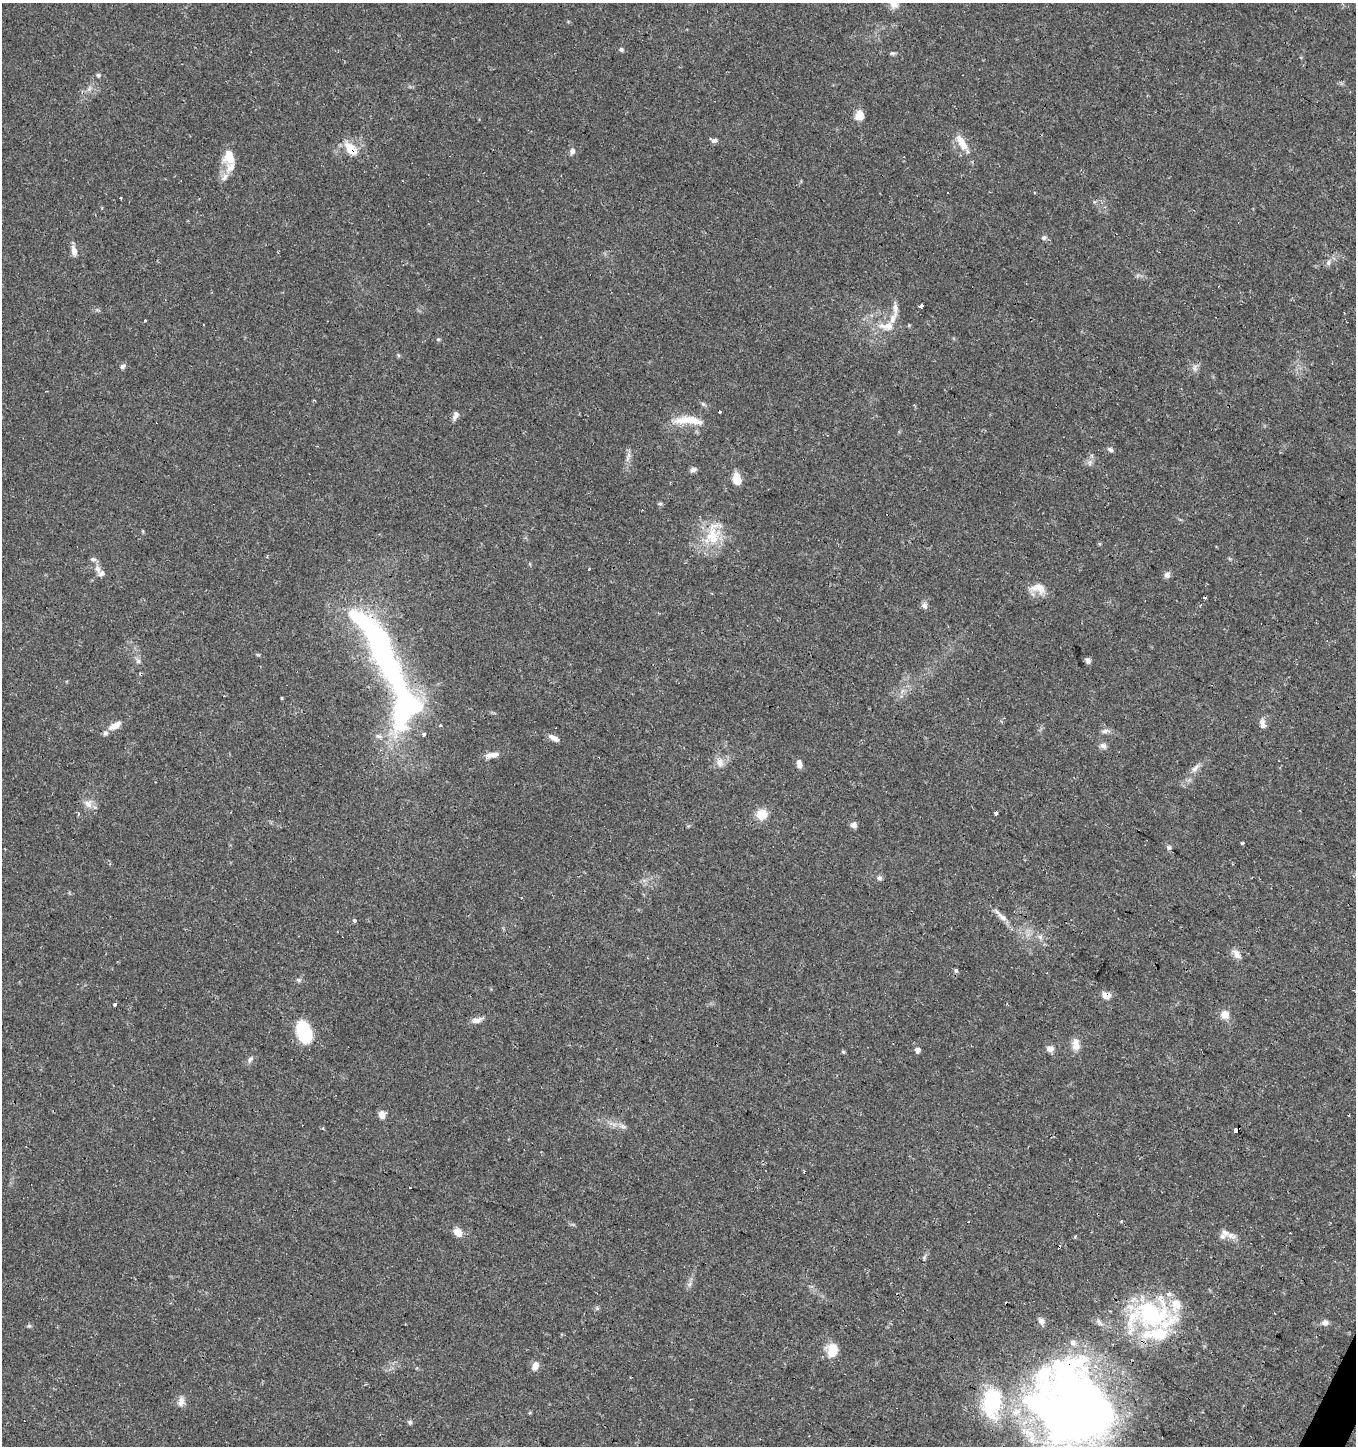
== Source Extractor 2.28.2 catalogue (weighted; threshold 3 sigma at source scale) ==
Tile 6 of 4 x 4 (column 2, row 2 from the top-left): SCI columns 1615-2968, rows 2887-4330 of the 5870 x 5777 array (HDU 1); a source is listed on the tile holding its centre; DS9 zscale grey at full resolution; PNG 1358 x 1448 px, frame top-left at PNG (2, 3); no overlay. Shown black and unused: <1% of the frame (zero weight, under 2 of 3 exposures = <1% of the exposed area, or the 3 px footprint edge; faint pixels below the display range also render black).
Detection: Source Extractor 2.28.2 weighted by HDU 2 'WHT'; one run over the whole footprint, this tile lists its part. Background 0.0673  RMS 0.0052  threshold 0.0236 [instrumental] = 3 sigma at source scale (4.5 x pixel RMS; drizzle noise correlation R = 1.50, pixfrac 1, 0.0396/0.0396 arcsec/px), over >= 5 px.
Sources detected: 122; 11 cosmic-ray / hot-pixel residue — not listed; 17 inside a brighter listed object's ellipse — not listed separately; the other 94 listed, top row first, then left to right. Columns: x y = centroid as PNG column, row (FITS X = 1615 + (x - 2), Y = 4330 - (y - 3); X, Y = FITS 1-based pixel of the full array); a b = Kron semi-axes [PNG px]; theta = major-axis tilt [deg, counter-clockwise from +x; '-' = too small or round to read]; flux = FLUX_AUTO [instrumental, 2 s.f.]
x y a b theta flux
621 49 6 5 - 1
892 53 8 4 8 0.88
98 75 5 5 - 0.96
89 89 7 5 46 1.4
859 115 13 11 83 4.6
714 140 8 5 -4 1.7
962 143 24 9 -58 7.6
350 149 19 11 -51 9.1
572 151 9 7 76 1.9
229 157 19 14 -87 9
225 177 13 7 52 2.9
1044 238 8 6 21 1.3
74 251 14 7 -75 2.9
1328 263 8 5 83 1.5
921 306 3 3 - 17
895 309 19 7 -88 3.5
145 320 3 3 - 3.5
909 325 4 4 - 0.5
888 326 15 12 31 6.4
438 339 5 5 - 0.67
398 355 6 4 -71 0.65
122 367 7 6 - 1.5
1195 368 9 6 -56 1.9
703 404 7 4 -45 0.99
455 416 12 6 69 2.2
688 420 38 10 -1 12
1110 450 7 5 -33 1.3
628 456 14 4 70 2.1
1090 463 9 4 82 1.4
693 470 8 6 13 1.9
736 479 13 8 -82 7.1
660 504 6 4 1 0.77
712 536 25 21 73 18
98 569 11 8 -66 2.9
589 569 3 2 - 1.2
1167 575 8 8 - 2
1040 588 19 12 -42 6
924 605 9 7 -65 2
381 648 100 21 -62 170
258 655 6 4 -19 0.63
1088 660 9 5 -48 1.5
138 661 7 6 - 1.3
281 698 3 3 - 2
1262 724 14 8 -82 2.8
115 725 17 8 30 5.3
1105 731 9 6 17 1.9
378 736 9 6 -11 1.8
554 738 14 6 -29 3.2
1103 746 9 7 -19 2.3
492 755 20 7 12 3.9
720 762 12 10 -64 3.8
799 764 10 6 -80 2.6
1196 768 18 5 57 3.2
88 804 13 11 -35 4
78 813 3 3 - 2.2
996 813 3 3 - 3.6
761 814 11 11 - 8.8
854 825 6 6 - 2.3
1242 843 4 3 - 0.57
1169 847 7 5 -20 1.1
879 878 7 6 - 1.5
522 898 3 2 - 0.94
1002 917 19 7 -43 4.1
354 921 3 3 - 1.5
1040 937 8 6 -44 1.6
1236 954 14 8 -59 3.3
956 970 5 5 - 1
299 980 6 5 - 0.99
1106 995 9 7 -13 4.6
115 1004 3 3 - 1.6
1225 1015 10 9 - 5
476 1020 14 7 4 3.2
304 1032 22 12 -73 31
1075 1044 17 9 87 4.8
1050 1049 9 8 - 2.6
917 1050 5 5 - 2.6
250 1059 9 6 39 1.6
382 1115 8 6 -74 3.8
623 1126 12 6 -17 2.2
323 1128 4 3 - 0.53
1237 1130 4 3 - 29
1121 1221 4 4 - 0.53
458 1232 10 8 -52 4.6
1231 1236 19 8 -17 3.6
690 1284 7 4 70 1.3
1274 1313 3 2 - 0.84
1152 1314 54 38 -13 70
1325 1322 9 8 - 2
29 1326 6 5 - 0.84
832 1350 16 12 84 9.1
535 1366 10 7 64 3.9
181 1401 14 7 80 3.1
1071 1406 100 85 -56 420
410 1422 7 6 - 1
Overlapping masked pixels (flux is a lower limit): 5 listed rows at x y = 350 149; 381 648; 1106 995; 1237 1130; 1071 1406
Isophote crosses this tile's border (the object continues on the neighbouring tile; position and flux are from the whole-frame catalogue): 1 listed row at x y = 1071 1406